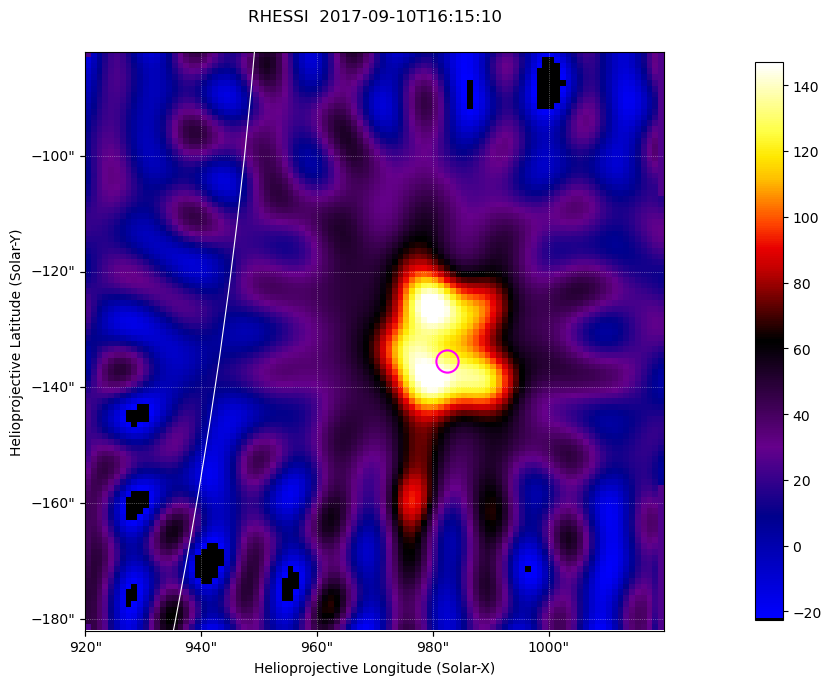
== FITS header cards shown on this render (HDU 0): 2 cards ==
TELESCOP= 'RHESSI  '           / Name of the Telescope or Mission
DATE_OBS= '2017-09-10T16:15:10.000' / nominal U.T. date when integration of this

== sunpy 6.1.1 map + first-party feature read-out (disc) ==
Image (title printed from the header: RHESSI  2017-09-10T16:15:10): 100 x 100 px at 1 arcsec/px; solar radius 953 arcsec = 953 px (partial field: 0.1% of the solar disc is inside the frame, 23% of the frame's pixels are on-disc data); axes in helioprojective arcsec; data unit not stated in the header (colour bar unlabelled)
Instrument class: DISC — disc imager (sunpy class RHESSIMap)
Bright regions (active regions / flare kernels): reference = the on-disc median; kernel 3 px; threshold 5 sigma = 74.3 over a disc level ~13.5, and >= 1.15x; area >= 10 px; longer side >= 3 px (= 3 arcsec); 0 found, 0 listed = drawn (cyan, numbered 1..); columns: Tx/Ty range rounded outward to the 2 arcsec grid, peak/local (2 s.f.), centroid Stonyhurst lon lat
Off-limb structures (1.02-1.3 R_sun): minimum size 25 px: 6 found; the strongest spans PA ~260..265 deg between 1.03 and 1.06 R_sun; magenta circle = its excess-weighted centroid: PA ~260 deg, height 1.04 R_sun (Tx ~982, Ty ~-136 arcsec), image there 3.4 x the reference